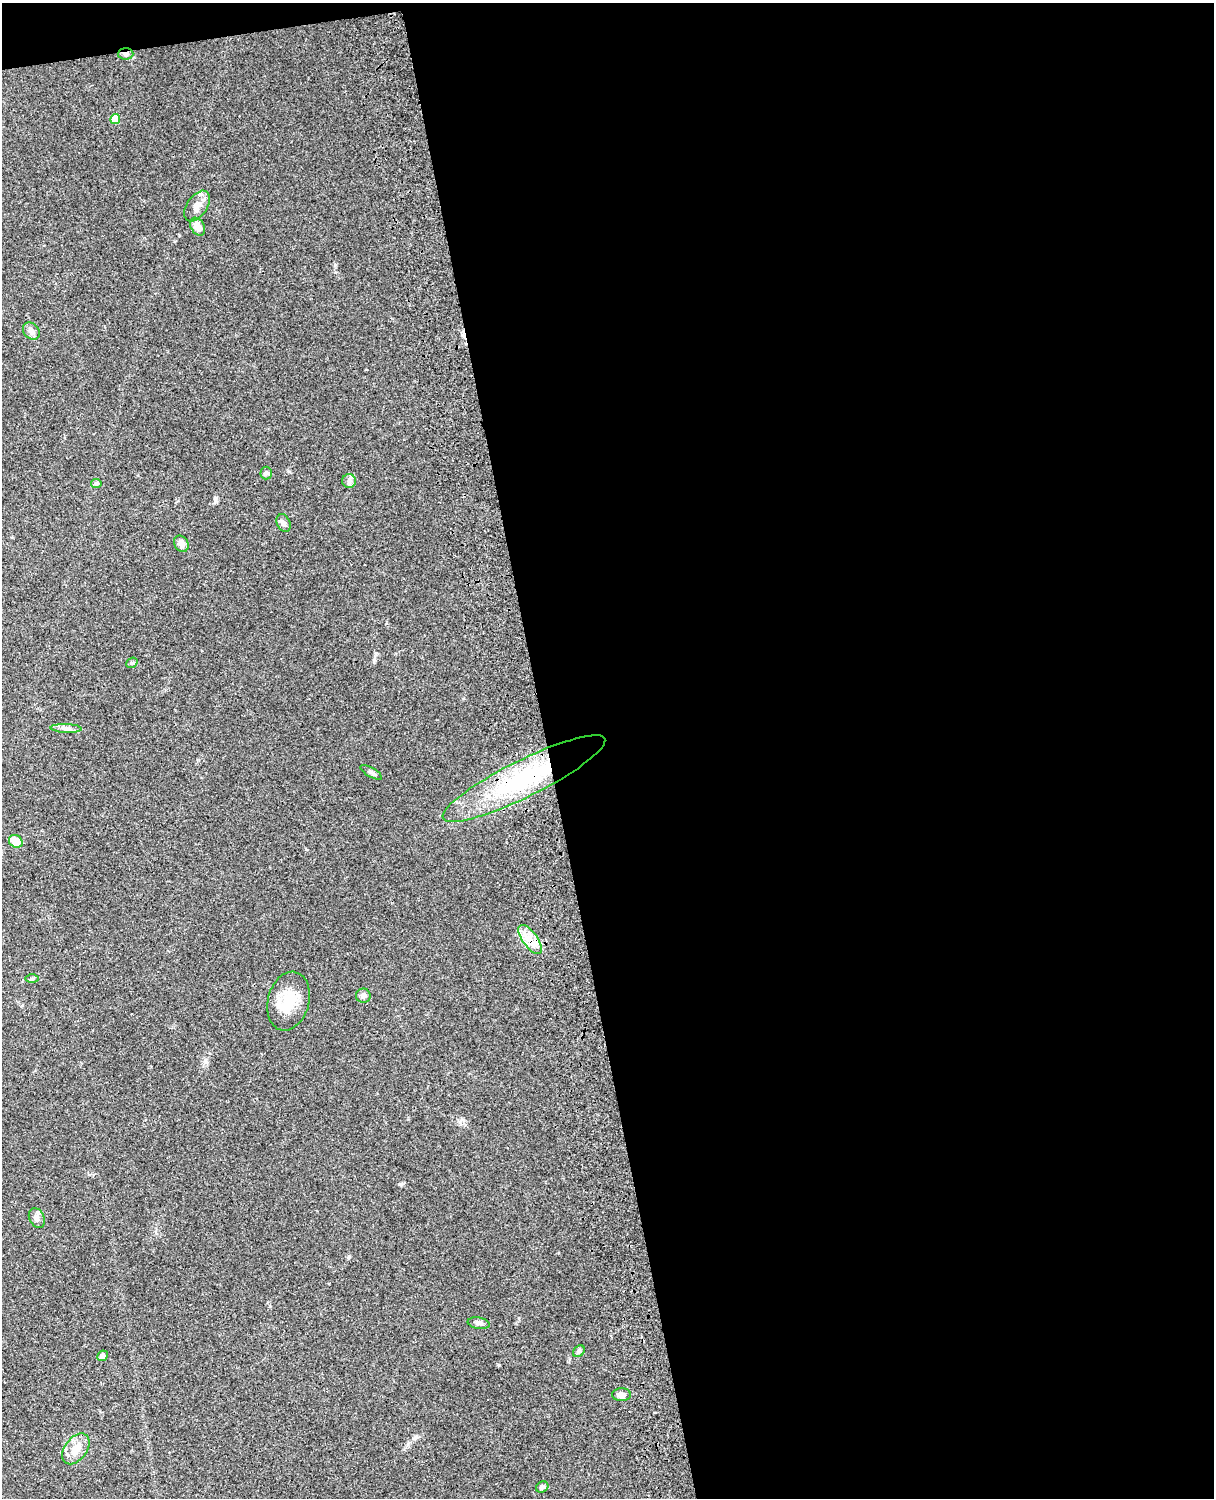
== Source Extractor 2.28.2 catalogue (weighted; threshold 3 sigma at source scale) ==
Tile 4 of 4 x 3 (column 4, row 1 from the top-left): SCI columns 3759-4970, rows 3269-4764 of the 5089 x 4927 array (HDU 1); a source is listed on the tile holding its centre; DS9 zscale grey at full resolution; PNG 1216 x 1500 px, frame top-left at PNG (2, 3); each listed source drawn as its Kron ellipse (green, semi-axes under 4 px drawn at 4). Shown black and unused: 56% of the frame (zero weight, under 3 of 4 exposures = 6% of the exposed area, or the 3 px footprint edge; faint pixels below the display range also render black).
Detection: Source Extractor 2.28.2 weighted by HDU 2 'WHT'; one run over the whole footprint, this tile lists its part. Background 0.0961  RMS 0.0063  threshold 0.0281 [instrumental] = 3 sigma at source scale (4.5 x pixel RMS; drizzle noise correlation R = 1.50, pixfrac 1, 0.05/0.05 arcsec/px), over >= 5 px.
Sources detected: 27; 1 inside a brighter listed object's ellipse — not listed separately; the other 26 listed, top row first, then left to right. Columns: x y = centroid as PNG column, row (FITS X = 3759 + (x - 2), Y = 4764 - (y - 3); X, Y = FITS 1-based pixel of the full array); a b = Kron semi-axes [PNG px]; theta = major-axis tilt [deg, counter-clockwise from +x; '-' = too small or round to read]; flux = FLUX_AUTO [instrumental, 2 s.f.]
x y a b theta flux
126 54 8 6 2 1.6
115 119 5 5 - 9.5
197 206 17 10 56 5.8
198 227 10 6 -59 5.8
31 331 9 7 -48 2.8
266 473 6 6 - 1.1
349 481 7 7 - 2.1
96 484 5 4 - 1.4
284 523 9 6 -67 2.2
181 544 8 6 -55 3.3
132 663 6 5 - 0.89
66 728 15 4 -2 2.5
371 772 12 4 -30 1.5
524 779 90 18 26 75
16 841 7 6 - 9.5
530 940 17 7 -54 7.2
32 978 6 4 0 0.92
363 996 7 7 - 2.3
288 1001 30 20 75 18
37 1218 10 7 -63 2.4
479 1323 11 5 -9 1.9
579 1351 6 5 - 1.1
102 1356 5 5 - 2.6
622 1395 9 6 0 2.7
76 1449 17 11 53 7.5
542 1487 6 5 - 1.7
Overlapping masked pixels (flux is a lower limit): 3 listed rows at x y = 126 54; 524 779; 530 940
Unlisted compact peaks at least as high as the median listed source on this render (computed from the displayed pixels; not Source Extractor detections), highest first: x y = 401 1184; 335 265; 215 499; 349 1257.